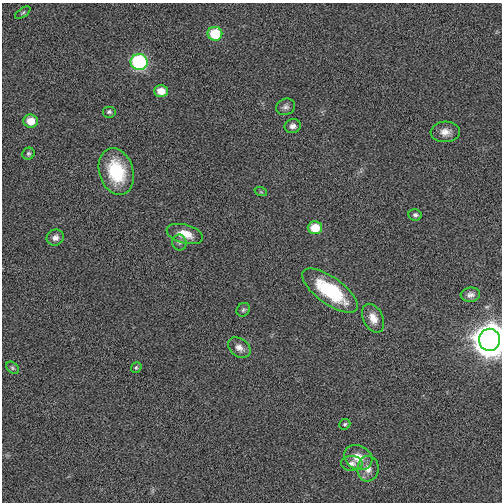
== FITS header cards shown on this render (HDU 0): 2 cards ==
NAXIS1  =                  500
NAXIS2  =                  500

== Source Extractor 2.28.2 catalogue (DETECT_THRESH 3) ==
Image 500 x 500 px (HDU 0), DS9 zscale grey, 1 PNG px = 1 image px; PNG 504 x 504 px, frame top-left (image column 1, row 500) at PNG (2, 3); each listed source drawn as its Kron ellipse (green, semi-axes under 4 px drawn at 4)
Background 0.00329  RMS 0.14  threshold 0.409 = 3 sigma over >= 5 px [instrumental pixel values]
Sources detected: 29; all 29 listed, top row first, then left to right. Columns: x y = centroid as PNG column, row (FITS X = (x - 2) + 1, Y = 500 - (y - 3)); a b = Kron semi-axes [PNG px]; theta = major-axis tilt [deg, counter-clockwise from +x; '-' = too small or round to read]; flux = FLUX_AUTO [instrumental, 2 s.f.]
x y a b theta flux
23 13 9 4 35 15
215 34 7 7 - 330
139 62 8 8 - 1300
161 91 7 6 - 130
286 107 10 8 23 34
109 112 7 6 - 19
31 121 7 6 - 140
293 126 8 7 - 41
445 132 14 10 4 75
28 154 6 5 - 18
116 171 24 17 -73 510
261 192 6 4 -18 11
415 215 7 6 - 25
315 228 7 6 - 220
185 234 19 9 -15 140
55 238 9 8 - 46
179 242 8 7 - 25
330 291 33 13 -35 640
470 295 9 7 7 42
243 310 7 6 - 19
373 318 15 9 -64 100
490 340 11 10 - 18000
239 348 12 9 -36 64
12 368 7 5 -42 17
136 368 6 5 - 14
345 424 6 5 - 17
358 458 15 12 -29 130
352 463 11 7 -2 41
368 469 13 10 82 83
At the frame edge (FLAGS 8, measured only in part): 1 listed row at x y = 490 340